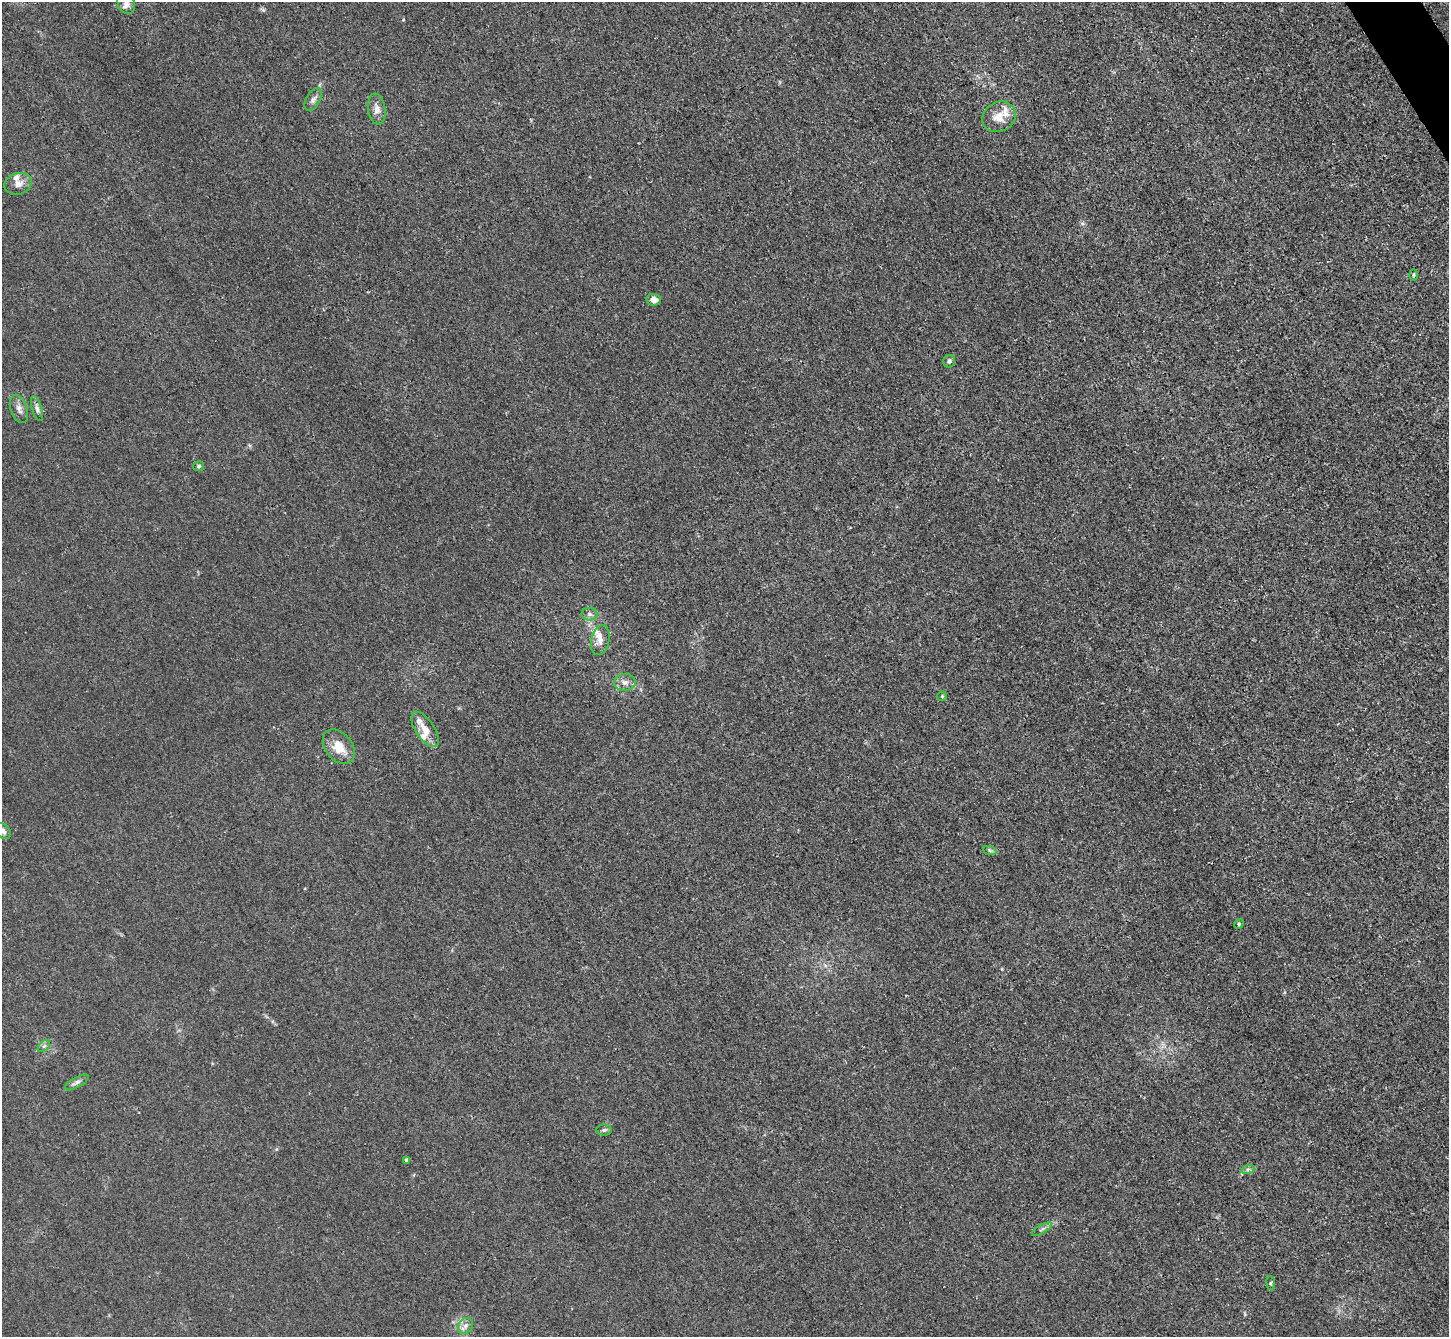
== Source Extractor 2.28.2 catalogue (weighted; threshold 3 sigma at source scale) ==
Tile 10 of 4 x 4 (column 2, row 3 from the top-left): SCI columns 1464-2910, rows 1643-2977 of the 5823 x 5815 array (HDU 1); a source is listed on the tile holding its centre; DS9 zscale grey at full resolution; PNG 1451 x 1339 px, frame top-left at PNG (2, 2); each listed source drawn as its Kron ellipse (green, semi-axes under 4 px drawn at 4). Shown black and unused: <1% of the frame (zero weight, under 3 of 4 exposures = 2% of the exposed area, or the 3 px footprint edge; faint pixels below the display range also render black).
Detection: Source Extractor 2.28.2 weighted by HDU 2 'WHT'; one run over the whole footprint, this tile lists its part. Background 0.0138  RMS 0.0044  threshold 0.0199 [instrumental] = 3 sigma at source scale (4.5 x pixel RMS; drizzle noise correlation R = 1.50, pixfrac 1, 0.05/0.05 arcsec/px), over >= 5 px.
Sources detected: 35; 7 inside a brighter listed object's ellipse — not listed separately; the other 28 listed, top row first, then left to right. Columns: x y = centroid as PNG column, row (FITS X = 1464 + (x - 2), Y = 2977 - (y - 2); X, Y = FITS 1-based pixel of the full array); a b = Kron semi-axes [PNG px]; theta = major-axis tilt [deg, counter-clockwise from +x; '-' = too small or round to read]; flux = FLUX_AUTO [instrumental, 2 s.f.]
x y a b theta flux
126 2 12 8 -73 2.2
313 99 12 7 60 1.8
377 109 15 8 -81 3.1
999 117 17 14 29 6.1
18 184 14 10 18 3.1
1413 275 6 4 89 0.53
654 300 7 5 -10 3
949 361 6 6 - 1.3
19 409 15 8 -71 2.4
37 409 13 5 -72 1.7
199 466 6 5 - 0.77
589 614 8 6 0 1.2
600 640 15 9 78 3.3
625 682 11 8 2 2.5
942 696 5 4 - 0.51
425 729 20 9 -56 5.2
339 747 19 13 -52 7.8
3 831 9 6 -46 1.5
990 851 7 4 -20 0.74
1239 924 5 4 - 0.61
44 1046 7 4 44 0.85
77 1082 14 5 28 1.5
604 1130 8 5 1 0.85
407 1160 4 4 - 1.3
1248 1169 6 4 18 0.88
1042 1229 11 3 31 0.9
1271 1283 7 3 -84 0.62
465 1326 8 7 - 1.7
Isophote crosses this tile's border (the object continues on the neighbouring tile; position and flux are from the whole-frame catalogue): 2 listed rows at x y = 126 2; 3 831